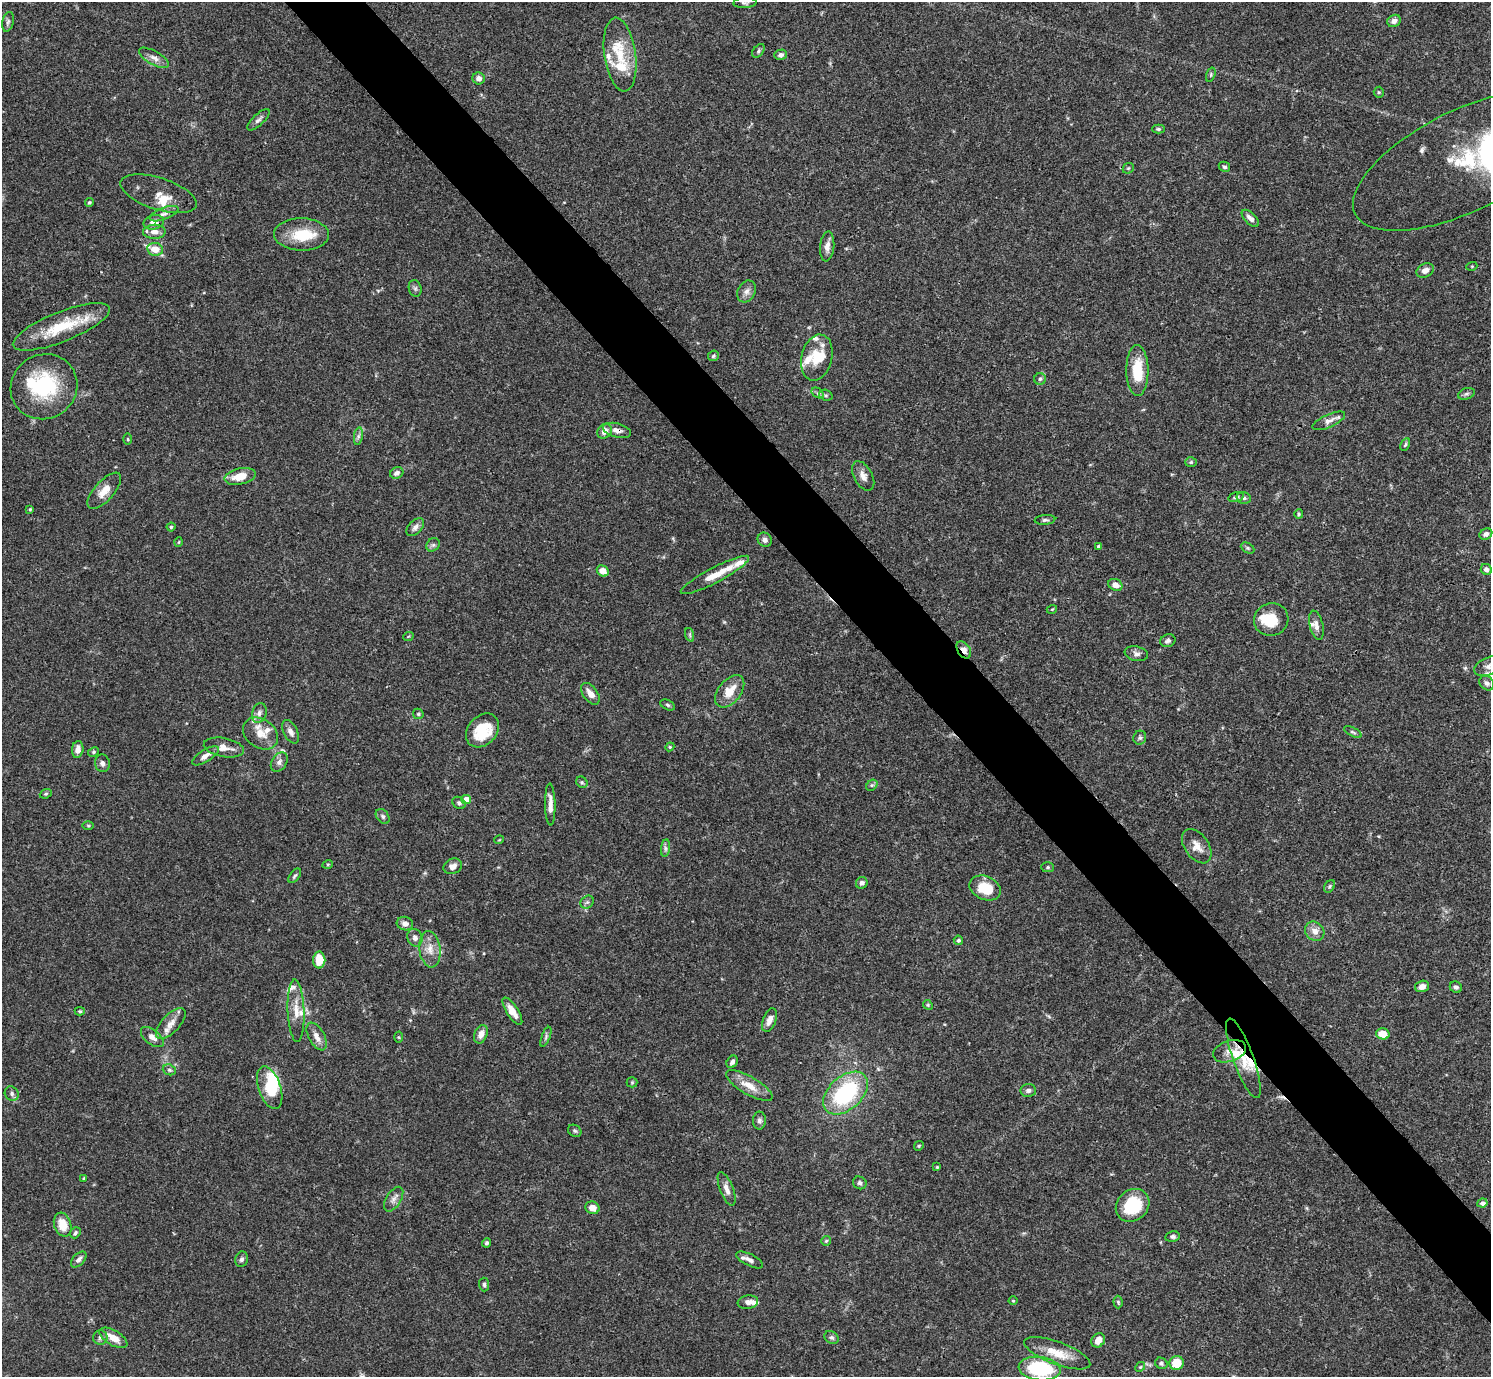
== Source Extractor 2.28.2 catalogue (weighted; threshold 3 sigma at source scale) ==
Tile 6 of 4 x 4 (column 2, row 2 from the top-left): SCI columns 1492-2980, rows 2910-4284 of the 5963 x 5959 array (HDU 1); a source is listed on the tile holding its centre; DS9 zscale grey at full resolution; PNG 1493 x 1379 px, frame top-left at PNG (2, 2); each listed source drawn as its Kron ellipse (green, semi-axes under 4 px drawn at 4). Shown black and unused: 5% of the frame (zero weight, under 3 of 4 exposures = <1% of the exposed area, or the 3 px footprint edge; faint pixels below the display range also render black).
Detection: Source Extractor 2.28.2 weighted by HDU 2 'WHT'; one run over the whole footprint, this tile lists its part. Background 0.0711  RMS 0.0032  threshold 0.0143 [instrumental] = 3 sigma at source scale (4.5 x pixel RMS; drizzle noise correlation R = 1.50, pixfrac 1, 0.05/0.05 arcsec/px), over >= 5 px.
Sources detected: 200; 2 inside a brighter object's white glare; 1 cosmic-ray / hot-pixel residue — neither listed nor drawn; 24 inside a brighter listed object's ellipse — not listed separately; the other 173 listed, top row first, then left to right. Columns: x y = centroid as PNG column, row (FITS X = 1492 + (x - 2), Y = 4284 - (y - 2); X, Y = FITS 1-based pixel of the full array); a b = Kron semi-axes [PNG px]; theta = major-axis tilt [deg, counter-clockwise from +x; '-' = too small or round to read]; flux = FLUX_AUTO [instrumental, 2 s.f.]
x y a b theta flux
745 3 11 5 3 0.82
1394 21 7 6 - 1.3
8 22 10 5 77 0.88
758 51 8 5 52 0.59
620 55 37 15 -82 11
780 55 6 5 - 1
154 58 17 7 -29 2
1211 75 7 4 72 0.51
479 78 6 6 - 1.7
1379 92 5 5 - 0.43
258 120 14 5 43 1.2
1158 129 6 4 0 0.55
1466 160 123 50 26 52
1224 167 6 5 - 0.64
1128 168 6 5 - 0.4
159 194 40 16 -18 4.7
89 203 4 4 - 0.48
164 214 15 6 21 1.5
1250 218 11 5 -45 1.7
154 222 10 7 15 2.2
154 232 11 7 2 2.2
301 234 27 16 -1 10
827 246 15 7 84 2.1
155 249 8 6 -9 4.3
1472 266 5 3 - 0.31
1425 270 9 6 28 2.1
415 288 8 6 -75 0.76
746 291 11 9 60 1.8
61 327 52 15 22 14
713 356 6 5 - 0.55
817 358 23 15 76 7.1
1137 371 25 11 -89 9.8
1040 379 6 5 - 0.63
44 387 34 32 35 24
818 393 7 4 -32 0.61
1466 394 9 5 18 0.74
826 395 7 5 -20 0.68
1329 421 17 6 25 2
617 430 14 7 -15 1.9
604 431 8 6 52 2.3
358 436 9 4 82 0.85
128 439 5 3 - 0.35
1405 445 7 4 62 0.52
1191 462 6 5 - 0.53
397 473 7 5 29 1.3
240 476 16 8 13 5.3
863 476 16 9 -61 2.2
104 491 23 10 48 4.2
1236 497 8 4 15 0.69
1244 498 7 5 -14 0.73
30 509 4 4 - 0.41
1299 514 5 4 - 0.39
1045 520 10 5 6 0.77
171 527 4 4 - 0.42
415 527 11 6 45 1.5
1486 534 6 5 - 1.2
765 540 7 6 - 1.2
179 542 5 3 - 0.27
433 545 7 6 - 0.78
1099 546 4 3 - 0.75
1248 548 7 5 -27 0.56
1486 569 6 5 - 1.1
603 571 6 5 - 2.7
715 575 38 7 28 5.7
1115 585 7 5 -24 2.1
1052 609 5 3 - 0.27
1271 620 17 16 - 8.3
1316 625 15 6 -76 1.8
690 635 7 4 -72 0.55
408 637 5 3 - 0.27
1168 641 8 6 21 0.85
964 650 9 6 -56 2.2
1136 654 12 7 -11 1.3
1489 666 16 8 22 2
1487 683 8 6 -46 1.2
730 691 19 11 51 5.6
590 694 12 7 -54 2.6
667 705 7 5 -28 0.54
259 713 10 7 73 1.4
418 714 6 5 - 0.43
482 730 19 14 48 11
290 732 13 6 -62 1.8
1353 732 9 4 -26 0.57
261 733 19 14 -35 4.6
1140 738 7 6 - 0.81
224 747 20 9 -11 3.2
670 747 4 4 - 0.34
78 749 8 5 83 2.2
93 752 6 4 28 0.5
205 756 15 6 32 2
279 762 10 7 58 1.4
102 763 9 7 -80 1.2
582 782 6 5 - 0.54
872 785 6 5 - 0.6
46 794 6 4 21 0.45
466 800 5 4 - 4.5
459 803 7 5 -37 0.73
550 805 21 5 -89 2.7
383 816 8 6 -51 0.76
88 826 5 3 - 0.34
499 840 5 3 - 0.25
1197 846 19 12 -55 3.2
665 848 9 4 83 0.81
328 864 5 3 - 0.32
453 866 9 7 26 1.8
1048 867 6 5 - 0.54
295 876 8 4 53 0.62
862 883 6 5 - 1.1
1329 886 7 5 56 0.5
985 888 16 11 -23 8.7
587 902 7 6 - 0.77
405 924 8 6 -17 1.8
1315 931 10 9 - 2.4
415 938 9 7 -69 1.5
958 940 5 4 - 0.6
430 949 18 10 -83 3.6
319 960 8 6 89 5.9
1422 986 7 5 16 1.8
1456 987 6 5 - 0.81
928 1005 5 4 - 0.4
80 1011 5 4 - 0.42
296 1011 31 8 -88 4.3
512 1011 16 6 -57 3.3
769 1020 12 6 69 2
171 1023 19 9 47 2.8
481 1034 9 6 67 2.1
1383 1034 7 5 -16 4.8
317 1036 15 7 -61 2.5
152 1037 13 7 -39 2
399 1037 5 3 - 0.31
546 1037 11 4 69 0.72
1229 1051 17 10 19 3.3
1243 1058 42 10 -70 7.3
732 1062 7 5 56 0.93
169 1070 7 5 -21 0.74
632 1082 5 5 - 0.43
749 1086 26 9 -30 4.8
270 1088 22 11 -71 10
1028 1091 8 6 1 0.99
845 1093 26 16 42 32
12 1094 7 6 - 0.91
759 1121 9 6 89 1
575 1131 7 5 -32 0.62
919 1146 5 4 - 0.37
937 1167 4 3 - 0.28
84 1178 4 3 - 0.29
860 1183 7 6 - 0.76
727 1189 18 6 -69 2.2
394 1199 14 7 58 1.7
1482 1203 5 4 - 1.3
1133 1205 18 15 42 15
592 1208 7 6 - 2.6
63 1225 12 8 -73 5.5
75 1233 6 5 - 0.64
1173 1237 7 5 11 0.76
826 1241 5 5 - 0.44
486 1243 4 4 - 0.6
79 1259 9 5 46 1.1
241 1259 8 6 71 0.91
750 1260 15 6 -27 1.6
484 1284 7 5 -87 0.64
1013 1301 4 4 - 0.33
748 1302 10 6 8 1.5
1118 1302 6 4 -88 0.48
100 1337 7 7 - 1
832 1337 7 6 - 0.79
113 1338 15 7 -31 3.7
1098 1340 7 6 - 2.5
1057 1353 35 11 -20 6.6
1161 1363 6 5 - 0.62
1177 1363 7 7 - 6.6
1140 1367 5 4 - 0.4
1040 1369 21 11 -7 23
Overlapping masked pixels (flux is a lower limit): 3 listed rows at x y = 617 430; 964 650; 1243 1058
Isophote crosses this tile's border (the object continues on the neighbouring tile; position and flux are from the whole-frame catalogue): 3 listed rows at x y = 745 3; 1466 160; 1489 666